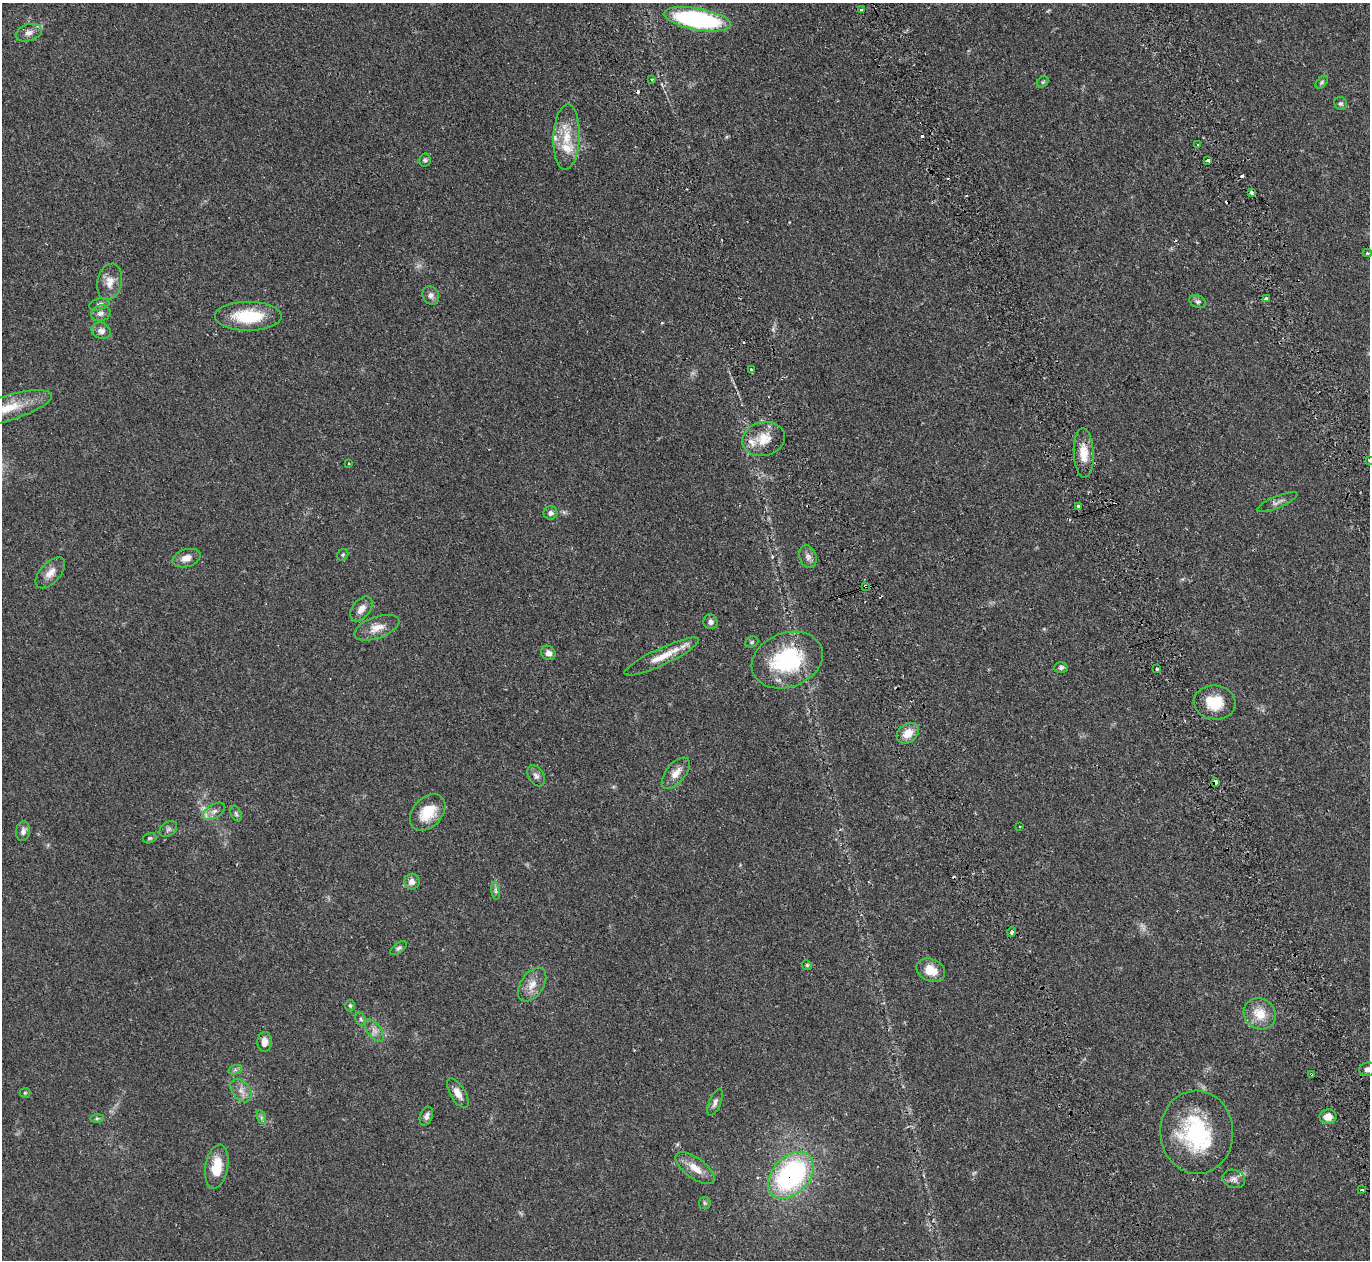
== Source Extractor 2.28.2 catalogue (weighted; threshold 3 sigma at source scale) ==
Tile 6 of 4 x 4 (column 2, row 2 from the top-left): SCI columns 1700-3067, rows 2994-4251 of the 6128 x 6110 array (HDU 1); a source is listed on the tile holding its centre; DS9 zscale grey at full resolution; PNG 1372 x 1262 px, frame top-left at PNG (2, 3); each listed source drawn as its Kron ellipse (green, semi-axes under 4 px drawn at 4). Shown black and unused: <1% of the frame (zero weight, under 2 of 3 exposures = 11% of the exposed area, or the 3 px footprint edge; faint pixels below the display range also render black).
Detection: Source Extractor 2.28.2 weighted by HDU 2 'WHT'; one run over the whole footprint, this tile lists its part. Background 0.0542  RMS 0.0047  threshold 0.0211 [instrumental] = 3 sigma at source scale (4.5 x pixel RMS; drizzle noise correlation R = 1.50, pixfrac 1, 0.05/0.05 arcsec/px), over >= 5 px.
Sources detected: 101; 3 too faint to see at this stretch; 8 cosmic-ray / hot-pixel residue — neither listed nor drawn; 4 inside a brighter listed object's ellipse — not listed separately; the other 86 listed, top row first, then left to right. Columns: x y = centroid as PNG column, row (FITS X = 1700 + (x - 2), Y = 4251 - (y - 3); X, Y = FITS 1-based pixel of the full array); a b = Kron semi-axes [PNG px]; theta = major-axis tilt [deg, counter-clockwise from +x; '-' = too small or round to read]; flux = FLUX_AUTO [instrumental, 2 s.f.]
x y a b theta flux
861 10 3 3 - 1.5
697 19 34 10 -10 75
29 33 13 8 16 2.5
652 79 3 2 - 0.97
1043 82 6 5 - 0.66
1322 82 7 4 49 0.81
1341 104 7 6 - 0.94
567 137 32 13 87 12
1198 145 3 3 - 0.73
425 160 6 6 - 0.95
1208 160 4 3 - 1.7
1251 192 3 3 - 2
1367 253 4 4 - 0.62
110 282 18 12 79 4.9
431 295 9 8 - 1.9
1266 299 3 3 - 2.7
1198 302 9 6 -24 1.1
100 304 11 5 16 1.2
101 313 10 8 8 1.8
248 316 33 14 0 20
101 331 10 8 -22 2.5
751 370 4 3 - 1.6
8 408 46 12 17 14
763 439 21 17 15 9
1084 453 25 10 -87 7.5
1369 460 3 2 - 0.47
349 464 3 3 - 0.52
1277 502 21 5 23 2
1078 506 3 3 - 3
550 513 7 6 - 1.6
343 555 6 5 - 0.68
808 557 12 8 -71 2.3
186 558 14 8 17 3.6
50 573 19 10 48 4.2
865 586 3 3 - 0.81
361 609 14 8 52 3.3
711 622 7 7 - 1.5
377 628 24 10 20 5.3
752 642 7 5 22 0.81
548 653 8 6 -45 2.1
662 656 41 8 25 9.1
787 660 37 27 20 42
1061 668 6 5 - 1.1
1157 669 3 3 - 0.72
1215 702 21 17 -8 12
908 733 12 9 38 5.8
676 773 18 9 50 4.7
536 776 11 7 -57 1.9
1215 782 4 4 - 3
214 811 12 7 32 2.6
428 812 21 14 47 11
236 814 8 5 -63 0.99
1020 827 2 2 - 0.35
168 829 10 7 35 1.4
23 831 10 7 81 2
150 838 7 5 15 0.75
412 882 8 8 - 2.7
495 891 9 4 -81 1.1
1012 932 5 4 - 1.2
398 948 9 5 37 1.1
807 965 5 4 - 0.66
931 970 15 11 -25 6.5
532 985 19 11 56 5.1
350 1005 6 5 - 0.74
1260 1014 17 15 -39 8.5
361 1019 7 5 -61 0.78
374 1030 13 6 -52 2.5
265 1042 10 7 87 3.7
1368 1069 9 6 12 1.9
235 1070 7 4 18 0.97
1311 1074 3 2 - 0.45
241 1091 13 9 -53 3.3
25 1093 5 5 - 0.58
458 1093 17 7 -59 3.5
715 1102 14 6 68 1.8
426 1116 10 6 70 1.7
261 1117 7 4 -72 0.98
1328 1117 8 7 - 4.6
97 1118 7 4 1 0.78
1197 1132 42 36 -87 43
217 1167 22 11 80 10
695 1168 23 10 -36 6.2
791 1175 27 18 46 77
1234 1179 11 9 -17 2.4
1362 1190 4 3 - 2.6
705 1203 6 5 - 0.78
Overlapping masked pixels (flux is a lower limit): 5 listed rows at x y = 1266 299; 865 586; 1215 782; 1311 1074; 791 1175
Isophote crosses this tile's border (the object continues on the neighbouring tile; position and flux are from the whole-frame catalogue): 3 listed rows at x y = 8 408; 1369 460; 1368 1069